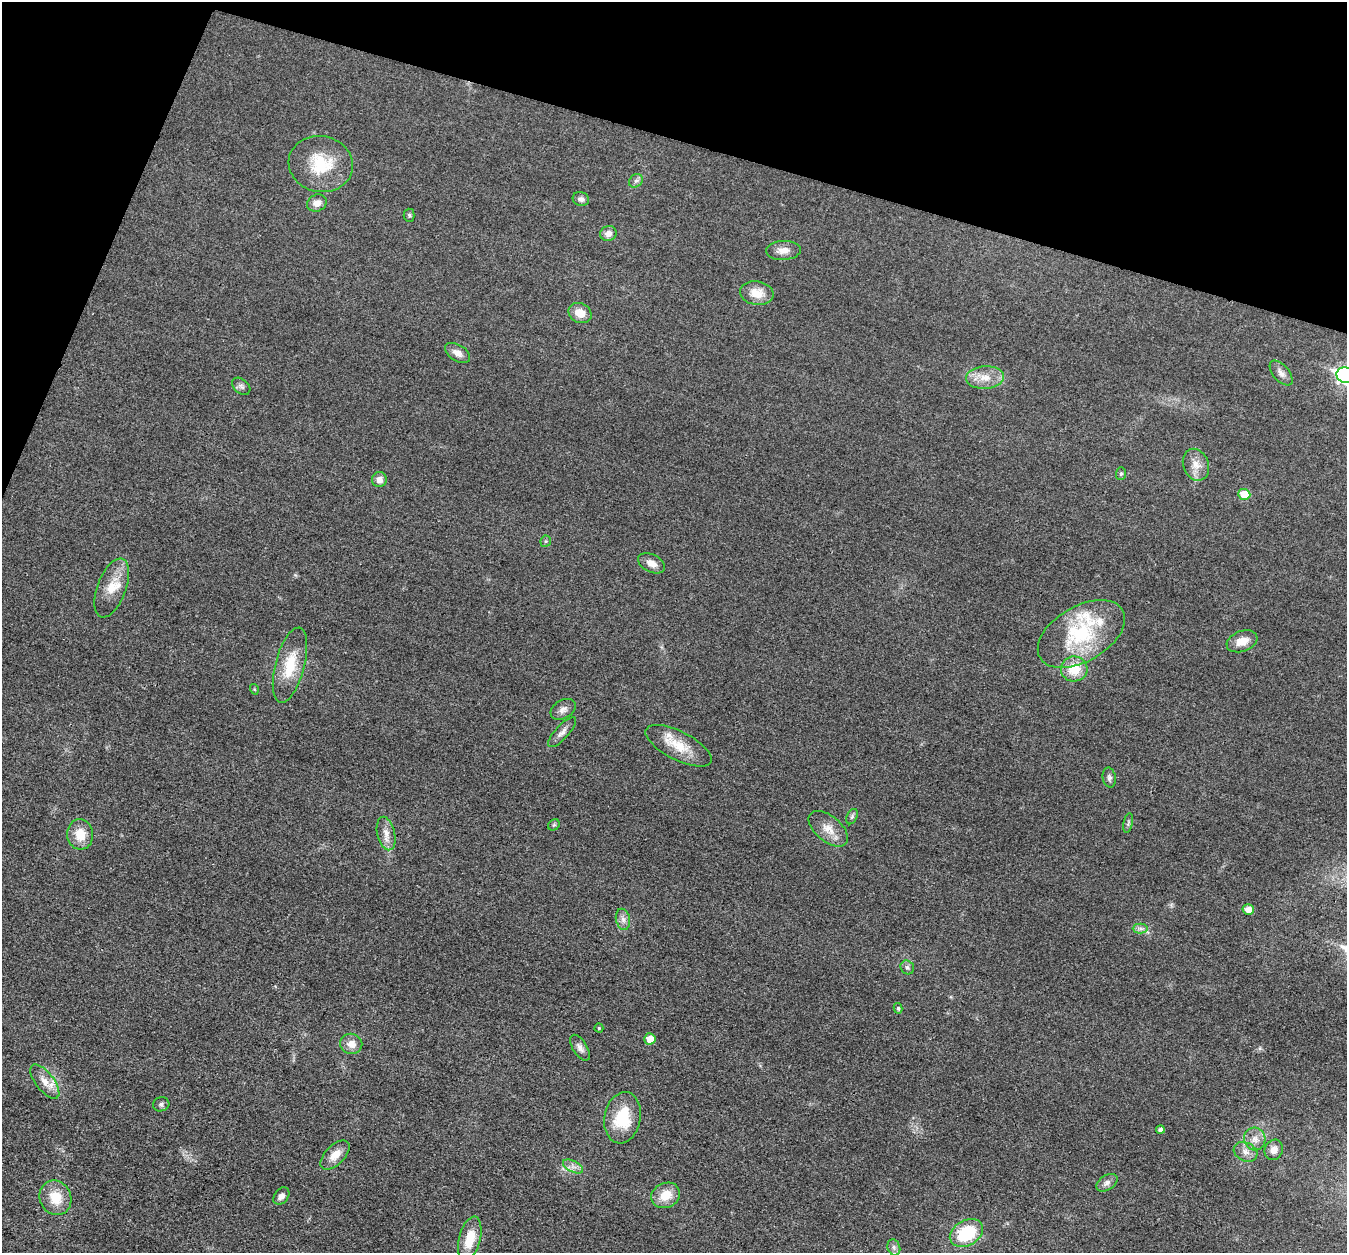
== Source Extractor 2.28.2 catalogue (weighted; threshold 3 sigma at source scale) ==
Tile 2 of 4 x 4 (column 2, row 1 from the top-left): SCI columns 1349-2693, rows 3891-5141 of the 5390 x 5407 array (HDU 1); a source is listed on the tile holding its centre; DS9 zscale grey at full resolution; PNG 1349 x 1255 px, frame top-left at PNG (2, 2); each listed source drawn as its Kron ellipse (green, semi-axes under 4 px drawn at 4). Shown black and unused: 15% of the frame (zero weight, under 3 of 4 exposures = <1% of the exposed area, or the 3 px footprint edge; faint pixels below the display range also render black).
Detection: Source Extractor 2.28.2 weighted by HDU 2 'WHT'; one run over the whole footprint, this tile lists its part. Background 0.0314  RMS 0.0049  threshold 0.0219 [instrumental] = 3 sigma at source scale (4.5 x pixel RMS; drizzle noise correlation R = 1.50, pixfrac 1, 0.05/0.05 arcsec/px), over >= 5 px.
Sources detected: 66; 5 inside a brighter listed object's ellipse — not listed separately; the other 61 listed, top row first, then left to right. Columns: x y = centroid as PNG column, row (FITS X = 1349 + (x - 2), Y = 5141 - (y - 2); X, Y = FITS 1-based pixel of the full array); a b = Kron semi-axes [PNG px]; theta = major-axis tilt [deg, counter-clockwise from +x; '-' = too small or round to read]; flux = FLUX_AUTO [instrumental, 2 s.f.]
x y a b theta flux
321 164 32 28 -11 21
636 181 7 6 - 1.3
581 199 8 7 - 1.8
317 203 10 8 20 3.5
409 215 6 5 - 0.87
608 233 8 7 - 2.9
783 250 17 9 4 4.2
757 293 17 12 -8 7.9
580 313 12 9 -26 5.8
457 353 14 8 -32 3.3
1281 373 15 8 -49 2.7
1346 375 9 7 -18 150
985 378 19 11 4 7.1
241 386 10 7 -40 1.5
1196 465 16 12 -68 5.4
1121 473 6 5 - 0.82
379 480 7 7 - 2.8
1244 494 6 5 - 11
546 541 6 5 - 0.82
651 563 14 8 -27 3.9
112 588 31 14 69 9.9
1081 634 48 27 30 39
1242 641 16 10 19 6
290 665 38 14 75 16
1074 669 13 12 - 12
254 689 5 3 - 0.42
563 709 13 9 31 2.5
562 732 19 6 47 2.7
678 746 36 14 -27 12
1109 778 10 6 -79 1.4
852 817 8 5 63 1
1128 823 10 4 78 0.95
554 825 6 5 - 0.74
828 829 23 12 -40 6.7
386 833 17 9 -77 4.1
80 834 15 13 -85 8.5
1248 909 5 5 - 4.4
623 919 11 7 -78 2.4
1140 928 7 5 0 1.5
907 967 7 6 - 1.4
898 1008 5 4 - 0.81
599 1028 4 4 - 0.55
650 1039 5 5 - 5.8
351 1044 11 10 - 4.3
580 1048 14 7 -58 2.5
45 1082 20 9 -52 5.1
161 1104 8 7 - 1.3
622 1118 26 18 79 19
1160 1129 4 4 - 1.6
1255 1139 11 10 - 3.9
1274 1150 10 9 - 3.2
1246 1152 12 9 -26 3.2
335 1155 18 10 45 5.4
573 1166 11 5 -27 2.2
1107 1183 11 7 32 2.2
666 1195 15 12 25 8.6
281 1196 9 7 51 2.2
55 1198 18 15 -66 11
966 1233 18 12 29 25
470 1239 22 10 76 11
894 1247 8 6 -70 1.4
Isophote crosses this tile's border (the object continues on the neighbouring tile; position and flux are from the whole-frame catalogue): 1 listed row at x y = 1346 375